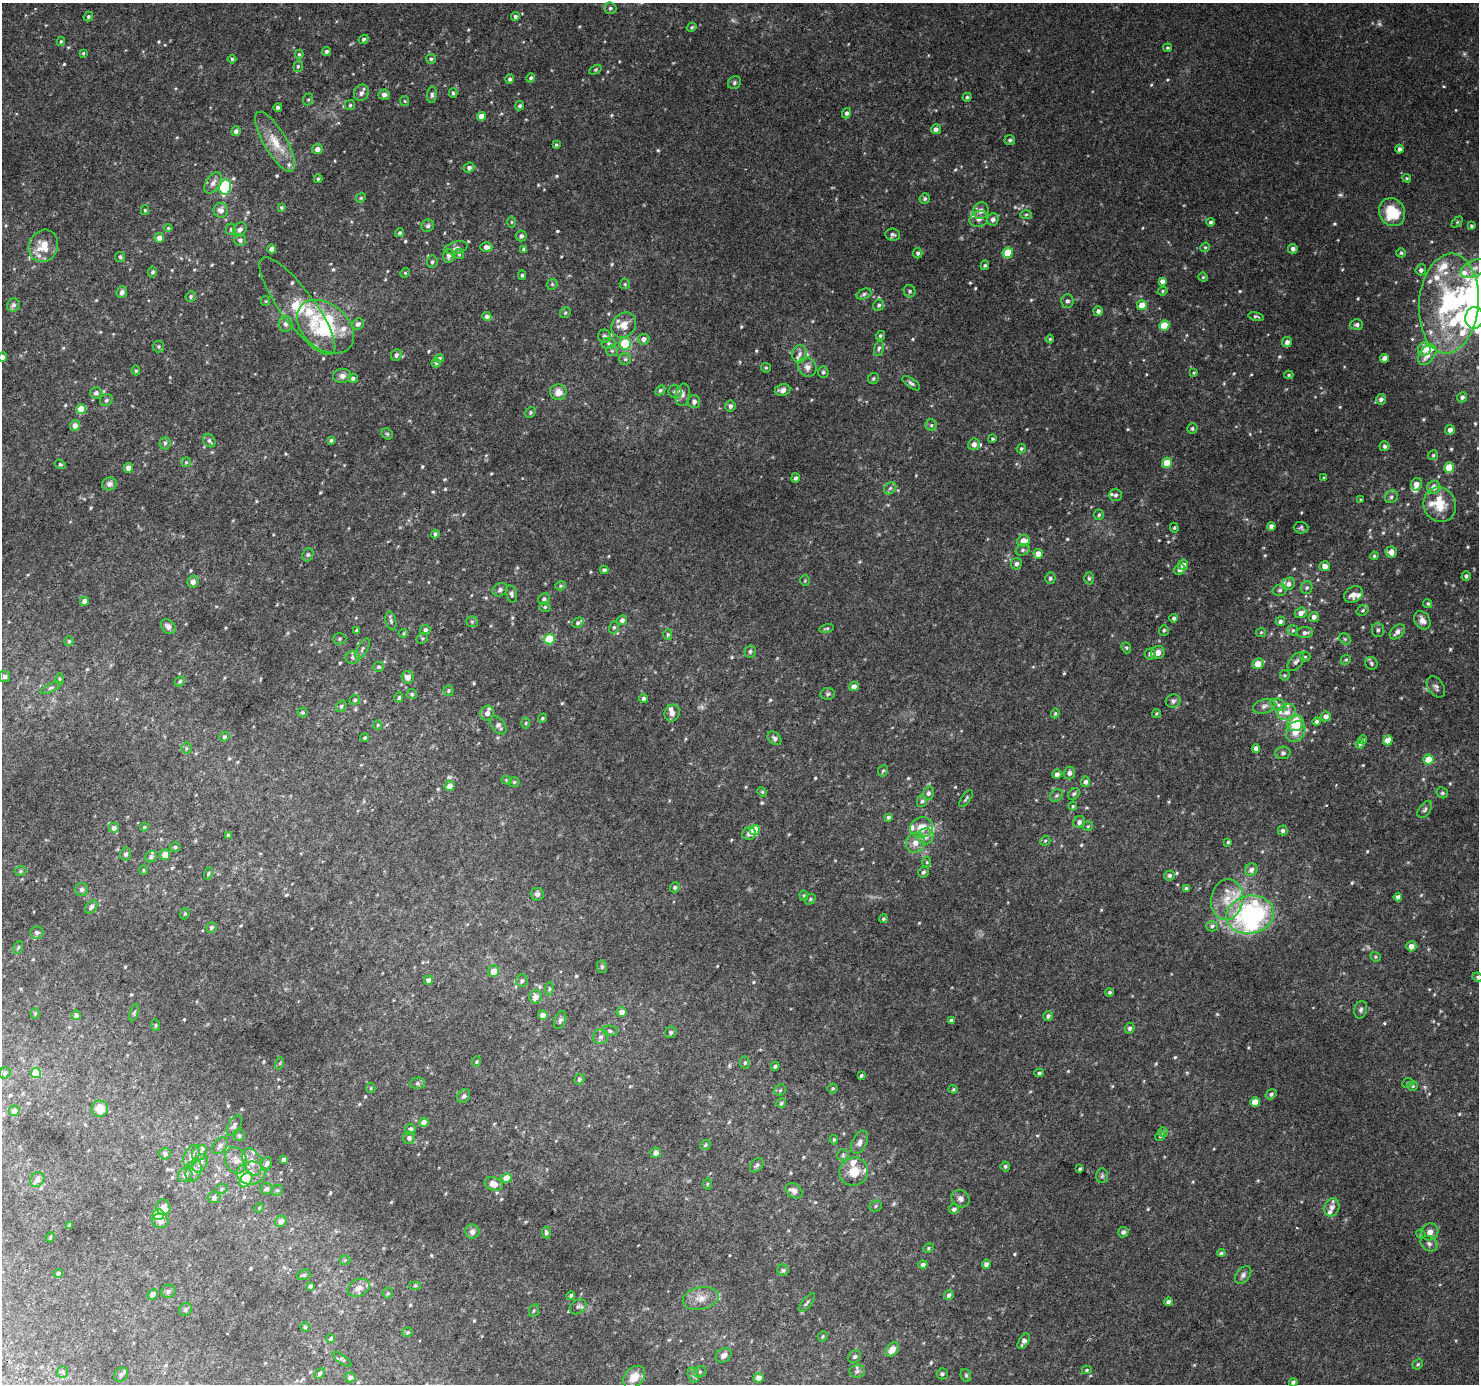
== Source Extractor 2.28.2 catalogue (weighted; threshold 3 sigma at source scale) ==
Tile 7 of 4 x 4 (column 3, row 2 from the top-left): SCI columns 2985-4461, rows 3056-4437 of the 5961 x 6042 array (HDU 1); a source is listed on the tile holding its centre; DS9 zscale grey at full resolution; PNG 1481 x 1386 px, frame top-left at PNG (2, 3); each listed source drawn as its Kron ellipse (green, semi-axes under 4 px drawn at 4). Shown black and unused: <1% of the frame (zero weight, under 2 of 3 exposures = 2% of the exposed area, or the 3 px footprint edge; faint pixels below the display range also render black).
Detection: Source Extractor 2.28.2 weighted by HDU 2 'WHT'; one run over the whole footprint, this tile lists its part. Background 0.0747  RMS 0.013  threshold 0.0567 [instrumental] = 3 sigma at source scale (4.5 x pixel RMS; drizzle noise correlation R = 1.50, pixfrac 1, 0.0396/0.0396 arcsec/px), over >= 5 px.
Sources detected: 707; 6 too faint to see at this stretch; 6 inside a brighter object's white glare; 1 cosmic-ray / hot-pixel residue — neither listed nor drawn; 47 inside a brighter listed object's ellipse — not listed separately; of the other 647, all 500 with FLUX_AUTO >= 1.42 (the completeness limit of this list) listed and drawn (147 fainter detections not listed), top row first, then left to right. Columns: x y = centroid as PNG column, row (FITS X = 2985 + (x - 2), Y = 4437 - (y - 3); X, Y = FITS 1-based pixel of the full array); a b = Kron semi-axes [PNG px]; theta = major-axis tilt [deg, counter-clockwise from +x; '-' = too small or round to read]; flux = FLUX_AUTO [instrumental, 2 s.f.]
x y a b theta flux
610 8 6 5 - 2.9
515 16 4 4 - 3.4
88 17 5 4 - 2
692 27 5 4 - 1.7
364 39 5 4 - 2.1
61 41 4 3 - 1.7
1168 48 4 3 - 1.7
326 51 5 4 - 3
83 53 4 4 - 1.5
299 54 4 4 - 1.7
232 59 4 4 - 1.7
431 59 5 5 - 2
298 66 6 4 74 2.2
595 70 6 4 31 1.6
531 78 5 4 - 2.4
510 79 5 4 - 3.2
734 83 7 6 - 2.5
361 93 8 7 - 4.9
453 93 4 3 - 2.2
384 95 5 5 - 5
432 95 8 5 85 2.9
967 97 4 4 - 2
308 99 6 5 - 2
405 101 5 4 - 1.5
350 105 5 5 - 1.9
520 106 5 4 - 2.2
278 107 4 4 - 3.1
846 113 5 4 - 3.2
482 116 4 4 - 14
936 129 5 5 - 5
236 131 5 4 - 4.1
1010 140 5 5 - 2.5
275 142 34 11 -60 29
556 145 4 3 - 1.6
317 149 5 5 - 7.7
1400 149 4 4 - 4.1
469 168 5 5 - 4.3
1407 178 4 4 - 1.6
318 179 4 3 - 1.9
213 183 12 7 57 6.8
225 187 7 6 - 100
361 198 5 4 - 1.5
925 199 5 5 - 2.8
281 207 3 3 - 1.7
145 210 5 4 - 1.7
221 210 7 7 - 6.8
981 211 9 7 64 6
1392 212 14 12 -58 40
1026 214 5 3 - 1.6
979 219 9 7 22 6.1
993 219 6 5 - 5.1
511 222 6 4 -90 1.5
1211 222 4 4 - 2.7
1457 222 6 4 45 1.7
428 226 6 6 - 3
1471 226 4 3 - 1.9
168 228 4 4 - 1.5
231 229 6 5 - 2.8
240 229 8 6 46 4.8
399 233 4 4 - 2.3
893 235 7 6 - 2.9
521 236 5 5 - 3.9
159 238 5 5 - 7.6
240 240 6 6 - 3.3
43 246 16 14 65 24
486 247 6 4 -2 5.4
1205 247 5 4 - 1.5
456 248 12 6 14 4.4
272 249 4 4 - 5.6
524 249 4 4 - 3.9
1293 249 5 5 - 4.6
918 253 5 4 - 2.9
1008 253 5 5 - 36
1401 253 5 4 - 1.9
459 254 5 5 - 1.8
448 256 7 5 80 3.8
120 257 5 5 - 1.8
432 262 6 5 - 2.8
985 265 5 3 - 2
1474 268 15 8 24 10
1421 270 5 5 - 3.8
153 272 5 4 - 2.7
405 273 5 4 - 1.5
522 275 5 4 - 1.8
1203 277 5 4 - 1.5
1162 281 4 4 - 5.4
552 284 6 5 - 2
625 284 5 5 - 1.7
910 291 6 6 - 2.7
1163 291 5 3 - 1.7
122 292 6 5 - 4.5
864 294 8 5 22 2.9
191 296 5 5 - 2.4
266 301 5 4 - 1.5
1067 301 6 6 - 3.2
1449 303 50 30 85 150
13 305 7 6 - 3.9
879 305 6 5 - 2.8
1142 305 5 5 - 19
297 306 59 17 -53 56
1098 311 5 4 - 4.1
565 313 5 5 - 2
487 316 4 4 - 5.7
1256 316 8 3 -13 2.2
1474 318 11 9 83 240
285 324 8 7 - 4.2
358 324 6 5 - 4.8
624 325 14 11 46 14
1164 325 5 5 - 23
1357 325 6 5 - 3.4
325 327 32 22 -40 89
604 336 6 6 - 3.1
880 336 5 4 - 2
644 339 6 5 - 6.8
1050 339 4 4 - 1.6
1287 342 5 4 - 5.4
609 343 7 5 -2 2.8
625 343 6 5 - 53
159 347 6 5 - 2
879 348 7 5 78 2.7
1424 349 7 6 - 14
612 351 6 5 - 2.4
800 354 9 7 83 5.4
396 355 6 5 - 3.7
1427 355 11 7 54 11
2 357 5 4 - 4.1
439 358 4 4 - 2.6
1384 358 4 4 - 7.2
625 359 6 6 - 2.2
436 363 4 4 - 3
807 367 10 8 -57 7
766 368 5 4 - 1.5
136 371 5 4 - 1.9
823 372 5 5 - 2.5
1194 373 4 3 - 1.5
1289 375 4 4 - 1.6
342 376 9 7 7 5.8
353 378 5 4 - 2.9
873 379 6 5 - 2.2
911 383 10 4 -35 3.4
660 390 5 4 - 2.3
782 390 8 6 8 5.8
558 392 8 8 - 11
675 392 6 6 - 3.8
96 393 6 6 - 3.7
683 395 11 7 80 5.4
1462 397 5 5 - 3.4
1381 399 5 5 - 4.1
106 400 7 5 35 2.6
694 402 6 6 - 5.8
730 406 5 5 - 3.7
81 409 5 5 - 30
530 412 6 4 52 1.8
931 425 5 5 - 2
75 426 5 5 - 7
1192 429 5 5 - 2
1450 430 5 4 - 5.5
387 434 6 5 - 1.9
992 439 4 4 - 1.8
331 440 4 3 - 2.3
209 441 7 5 -53 3.5
165 443 6 5 - 2.6
974 444 6 6 - 5.8
1385 446 5 5 - 2.6
1021 449 5 4 - 2
1433 455 5 5 - 1.9
186 462 5 5 - 1.4
1167 463 5 5 - 21
60 464 5 4 - 1.8
128 468 5 4 - 7.7
1449 468 5 5 - 25
796 478 4 4 - 2.9
1324 478 4 4 - 1.6
109 484 7 6 - 4.9
1416 484 6 5 - 8.6
1434 487 7 6 - 10
890 488 7 5 43 2.9
1115 495 7 6 - 2.7
1391 497 6 6 - 3.1
1361 500 3 3 - 1.5
1440 505 17 16 - 28
1099 515 5 5 - 2.1
1271 526 4 4 - 5.6
1174 528 5 4 - 1.5
1301 528 7 5 -3 2.4
435 534 4 4 - 2.8
1023 541 6 5 - 12
1022 550 7 5 17 2.5
1391 552 5 5 - 8.6
1038 554 5 5 - 10
308 555 7 5 69 2.4
1374 556 4 4 - 2
1016 564 6 5 - 3.6
1183 565 5 5 - 7.6
1325 566 5 5 - 7.4
604 570 4 4 - 3.4
1179 570 6 5 - 3.8
1466 576 5 4 - 2.7
1050 578 6 5 - 2.7
1089 578 6 4 -88 2.3
805 581 5 4 - 1.4
193 582 6 5 - 6.4
1289 584 6 6 - 5.2
561 586 5 4 - 1.8
1307 588 6 5 - 2.6
500 590 8 6 29 3.3
1280 590 7 5 15 2.6
512 594 9 5 -75 3.1
1354 594 10 7 31 7.9
544 599 6 5 - 3.1
84 601 5 4 - 5.6
1428 604 5 4 - 2
545 607 5 4 - 1.9
1363 610 6 5 - 2.2
1301 613 6 5 - 6.9
1314 617 5 5 - 5.7
1174 618 4 4 - 2.5
622 620 5 4 - 4.2
1422 620 10 7 -55 7.7
391 621 9 5 -77 2.9
1280 621 5 5 - 3.8
472 622 6 5 - 2.1
578 623 6 4 32 2.7
168 627 8 6 -46 5.5
614 627 6 5 - 2
827 628 7 3 14 1.7
425 630 5 5 - 3.5
1164 630 5 5 - 2
1293 630 5 5 - 1.8
1378 630 7 6 - 3.3
357 631 4 3 - 2.1
1261 632 5 4 - 1.5
1397 632 9 6 44 5.9
404 633 4 4 - 1.5
1305 633 8 5 0 3.7
668 634 5 4 - 1.7
422 638 6 5 - 1.9
339 639 7 5 0 2.2
549 639 5 5 - 46
1345 639 6 5 - 2
69 641 5 4 - 2.2
1126 648 6 4 -68 1.7
362 649 11 5 59 3.6
750 651 6 6 - 2.8
1158 653 7 6 - 7.3
1150 654 5 5 - 4.7
353 657 7 6 - 3.4
1305 657 5 5 - 1.6
1346 660 5 4 - 1.7
1296 662 11 6 52 4.6
1371 663 6 6 - 2.7
1258 664 6 5 - 14
379 667 5 5 - 2.8
1285 675 5 5 - 1.6
4 676 6 5 - 3.1
407 677 6 6 - 8
59 679 6 4 -90 1.5
180 681 6 4 45 2
854 686 5 4 - 6.4
1436 687 12 7 -55 4.6
51 688 11 4 25 2.7
448 691 5 5 - 2.1
412 694 5 5 - 2.2
828 694 7 5 4 2.7
399 698 5 4 - 2.1
643 698 5 4 - 2.8
355 700 5 5 - 2.2
1173 701 7 6 - 3.1
1278 705 8 5 -28 4
341 706 6 5 - 2.4
1264 706 11 7 16 5.2
303 712 5 5 - 1.8
1287 712 9 7 24 8.8
487 713 7 7 - 7.2
672 713 8 7 - 6.3
1055 713 5 4 - 1.7
1156 713 4 4 - 1.5
1326 716 5 5 - 6.5
542 718 5 4 - 1.8
1317 722 4 4 - 3
526 723 5 3 - 1.4
1295 723 8 8 - 40
378 725 4 4 - 1.5
498 725 10 6 -52 5.2
1296 731 11 9 54 15
224 737 5 4 - 2.4
365 738 4 4 - 1.7
775 738 8 5 -43 3.1
1362 740 4 3 - 2
1388 740 5 4 - 15
1360 744 4 4 - 1.7
186 748 5 5 - 2.1
1256 748 4 4 - 5.2
1283 753 7 6 - 3.4
1429 759 5 5 - 25
883 771 6 4 65 1.8
1069 773 6 5 - 4.4
1057 774 5 4 - 4.5
507 780 5 4 - 1.7
514 782 5 5 - 1.9
1086 782 5 4 - 4
450 786 5 5 - 9.5
762 792 5 4 - 1.5
928 793 6 5 - 3.5
1442 793 6 5 - 2.2
1074 794 6 5 - 2.7
1056 795 7 5 44 2.4
966 799 10 3 53 2.2
922 801 6 5 - 2.7
1073 806 4 4 - 1.6
1425 809 10 5 56 3.3
888 817 4 3 - 2.3
1079 822 6 5 - 4.4
1088 826 5 5 - 1.6
144 827 4 4 - 1.5
922 827 11 10 - 14
114 828 5 5 - 5.2
754 830 5 5 - 30
1283 830 5 5 - 3.1
749 834 7 6 - 4.6
228 835 4 4 - 1.6
926 836 8 7 - 7.9
1045 841 5 5 - 1.8
1228 842 3 3 - 1.7
915 843 10 9 - 10
175 847 5 4 - 2
126 854 6 5 - 3.4
165 855 5 5 - 13
151 857 6 5 - 2.8
927 862 5 4 - 1.5
143 870 4 4 - 1.4
1251 870 7 6 - 5.6
21 871 6 5 - 1.8
923 872 6 5 - 2.8
208 873 6 4 71 1.7
1169 875 5 5 - 3.5
675 887 5 4 - 2.7
82 889 6 6 - 3.2
1186 889 4 3 - 2.7
537 894 6 6 - 3.8
804 895 5 4 - 1.5
1398 897 4 4 - 3.8
810 899 6 5 - 1.8
1227 900 20 16 81 28
91 907 7 5 48 3.9
185 914 6 4 68 1.7
1250 915 24 19 11 200
883 919 4 4 - 1.7
1212 926 6 5 - 2.7
211 927 5 5 - 2.8
37 933 6 6 - 3.6
1411 946 5 5 - 8.1
18 947 6 4 62 1.7
1375 957 5 4 - 1.6
602 967 6 5 - 2.5
494 971 6 5 - 8.9
1478 977 5 4 - 1.8
428 980 4 4 - 5
522 981 6 6 - 2.7
549 989 6 4 85 1.8
1109 992 4 4 - 2.1
536 997 6 6 - 8.5
1361 1010 9 6 77 3.2
622 1012 5 5 - 6.4
134 1013 9 4 72 2.1
35 1014 5 4 - 1.4
76 1015 5 4 - 3
543 1015 5 4 - 8.5
1048 1016 5 5 - 3.4
560 1020 9 5 69 3.2
951 1020 4 3 - 2.6
156 1025 6 4 -84 1.7
1130 1028 5 5 - 3.1
610 1031 8 5 -12 2.6
671 1032 6 5 - 2.6
600 1037 7 7 - 4
476 1062 5 4 - 1.5
280 1063 6 4 71 1.6
745 1063 6 5 - 2.3
775 1066 4 3 - 2.1
5 1073 6 5 - 3.1
36 1073 5 5 - 42
1039 1073 5 4 - 2
861 1076 3 3 - 2
579 1079 5 5 - 2.9
417 1083 7 6 - 3.1
1408 1083 6 4 24 1.8
1413 1086 5 5 - 1.8
371 1088 5 4 - 1.5
833 1088 5 5 - 1.8
953 1089 4 4 - 1.6
780 1090 6 5 - 2.2
1271 1094 6 4 35 2.7
464 1096 7 6 - 3.6
1255 1102 5 4 - 15
781 1103 5 4 - 2.2
100 1109 8 8 - 16
14 1111 5 5 - 7.1
424 1122 5 4 - 8.4
234 1126 11 6 61 4.5
410 1129 6 5 - 4.7
1163 1132 5 5 - 2.1
239 1135 6 6 - 2.4
1160 1136 5 4 - 1.5
409 1138 6 6 - 3.8
834 1140 4 3 - 1.7
860 1142 12 7 64 6.5
705 1145 5 5 - 1.8
220 1146 9 6 52 4.3
199 1153 9 6 57 5
656 1153 5 5 - 4.8
165 1154 6 6 - 3.3
843 1155 6 6 - 2.1
191 1156 11 7 65 5.9
236 1160 13 10 -68 9.8
284 1160 4 4 - 4.5
252 1162 14 9 -69 11
200 1163 9 7 61 6.5
266 1164 7 5 65 3.8
757 1165 8 5 50 3
1005 1166 5 4 - 2.3
1080 1169 3 3 - 1.7
194 1171 11 7 73 6.1
854 1172 15 13 35 20
251 1173 14 11 2 14
185 1175 8 7 - 5.3
1102 1176 7 6 - 2.4
507 1178 5 5 - 15
37 1179 8 6 56 6
246 1180 8 5 56 28
494 1184 9 6 -17 13
707 1184 6 4 89 1.5
222 1189 6 5 - 2
266 1189 6 6 - 2.9
277 1190 6 5 - 2
794 1191 9 7 -37 5.7
214 1198 6 5 - 3.3
960 1199 9 8 - 5.1
875 1206 6 5 - 2.2
163 1207 8 7 - 9
1332 1207 9 7 69 6.4
259 1208 5 4 - 1.4
954 1209 5 5 - 3.4
159 1215 6 5 - 45
160 1221 8 7 - 5.4
281 1221 6 5 - 7.8
70 1225 3 3 - 1.8
472 1232 7 7 - 6.1
546 1232 6 4 -83 2.8
1123 1232 5 5 - 4.1
1430 1232 9 8 - 6.2
1421 1234 5 4 - 1.4
50 1237 5 4 - 1.6
1429 1244 9 7 -34 4.1
928 1248 5 4 - 1.5
1221 1253 4 4 - 2.1
345 1260 5 5 - 1.5
986 1264 5 4 - 5.3
923 1265 4 4 - 3.7
783 1270 6 5 - 2.5
58 1273 4 4 - 3.1
304 1275 7 5 20 2.2
1243 1275 10 6 49 4.3
415 1285 6 4 0 1.7
310 1286 4 3 - 2.4
359 1288 12 8 28 7.6
168 1291 7 6 - 3.7
388 1293 5 5 - 2
152 1294 5 4 - 5.9
949 1295 5 4 - 3.9
571 1296 5 4 - 2.4
701 1298 18 11 11 14
1168 1302 4 4 - 3
807 1303 11 4 52 2.9
578 1307 9 6 35 3.5
185 1309 7 6 - 3.2
534 1311 6 5 - 2
305 1327 4 4 - 1.9
408 1332 5 5 - 2
823 1336 5 4 - 1.9
331 1338 4 4 - 1.9
1024 1341 8 5 58 5.4
892 1349 8 5 53 12
724 1355 8 6 34 5.8
855 1356 7 5 43 2.8
342 1359 11 4 -36 2.5
1418 1364 5 4 - 2
1087 1370 5 4 - 1.6
857 1371 8 6 7 3.3
62 1372 6 5 - 2.3
700 1372 6 5 - 2.3
320 1373 6 4 48 2.7
942 1374 5 5 - 2
121 1375 8 6 47 3.7
693 1375 8 5 -75 3.3
966 1375 6 5 - 2
350 1377 5 5 - 5
634 1377 13 9 47 18
759 1378 5 5 - 7
1293 1382 4 4 - 3.4
Isophote crosses this tile's border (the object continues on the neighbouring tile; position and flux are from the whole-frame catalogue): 3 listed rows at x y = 1474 318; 2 357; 1478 977